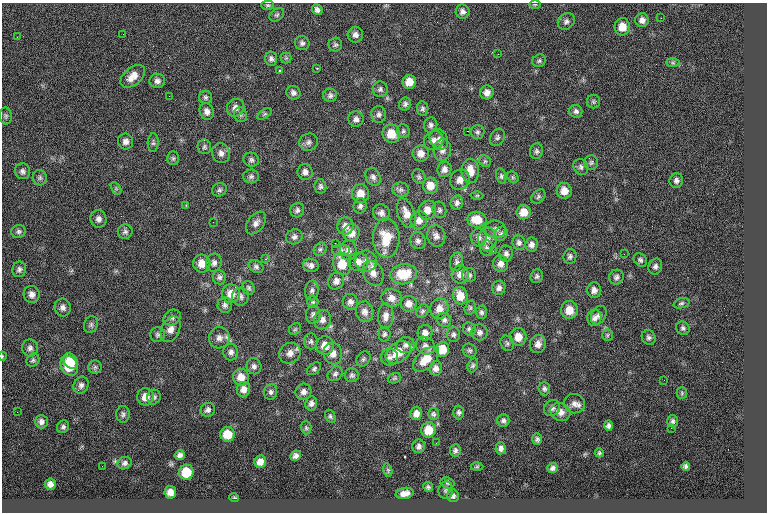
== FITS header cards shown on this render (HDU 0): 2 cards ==
NAXIS1  =                  765
NAXIS2  =                  510

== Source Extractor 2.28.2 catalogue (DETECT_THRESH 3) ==
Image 765 x 510 px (HDU 0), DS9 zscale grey, 1 PNG px = 1 image px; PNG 769 x 514 px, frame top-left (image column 1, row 510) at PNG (2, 3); each listed source drawn as its Kron ellipse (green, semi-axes under 4 px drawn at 4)
Background 0.0867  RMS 7.9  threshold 23.7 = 3 sigma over >= 5 px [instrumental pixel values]
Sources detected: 265; all 265 listed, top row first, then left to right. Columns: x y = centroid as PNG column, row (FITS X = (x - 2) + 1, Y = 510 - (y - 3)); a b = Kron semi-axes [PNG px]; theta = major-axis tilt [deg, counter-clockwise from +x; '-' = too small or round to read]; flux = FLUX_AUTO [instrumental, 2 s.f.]
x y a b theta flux
535 4 5 3 - 560
268 5 6 4 -2 790
317 10 6 5 - 1700
463 12 7 7 - 2000
277 15 8 5 38 1100
661 18 3 2 - 440
642 20 7 7 - 2500
566 21 9 7 40 1600
622 27 8 8 - 6800
123 34 3 2 - 410
355 35 8 7 - 2100
17 37 2 2 - 1200
302 43 7 7 - 1500
335 45 7 7 - 1200
498 54 2 2 - 270
286 58 5 5 - 790
271 59 7 6 - 1600
539 61 7 6 - 960
673 63 7 4 -1 1200
317 68 3 2 - 380
279 70 3 3 - 620
133 76 14 8 41 5400
157 81 8 7 - 2100
409 82 7 6 - 6000
380 89 8 7 - 1600
487 92 7 7 - 2900
293 93 7 6 - 1700
330 95 7 7 - 1500
169 96 2 2 - 530
206 97 6 6 - 1200
593 102 7 6 - 1000
405 104 7 5 65 1300
236 108 9 8 - 2800
423 109 7 5 -81 1200
207 111 8 7 - 2700
576 111 6 6 - 1600
265 114 8 4 33 830
379 114 8 7 - 1700
240 115 7 6 - 1300
6 116 8 6 -84 1100
356 119 8 7 - 2000
431 125 7 6 - 1600
403 131 7 6 - 1100
467 131 2 2 - 4100
477 132 7 7 - 1300
391 134 9 8 - 8300
497 137 9 7 59 1700
439 139 11 8 -59 2600
434 140 10 9 - 2900
126 142 8 7 - 2400
308 142 9 8 - 2100
153 143 9 5 87 1200
204 147 7 6 - 1200
442 150 11 8 80 2800
536 151 8 6 77 1300
221 153 10 9 - 2700
421 153 8 8 - 3900
173 158 7 5 -89 1100
251 160 8 7 - 1500
485 161 6 5 - 990
591 163 7 7 - 1200
581 167 8 7 - 1500
444 169 8 7 - 2300
22 171 8 7 - 1800
470 171 12 9 -90 7500
305 172 8 7 - 2300
251 176 8 7 - 1400
501 176 8 4 -76 1100
373 177 9 7 -65 2000
419 177 8 6 -59 1100
513 177 6 5 - 830
40 178 7 7 - 1200
460 180 10 9 - 4300
676 181 7 7 - 1800
320 186 7 6 - 1300
430 186 8 7 - 6200
116 188 7 4 -57 780
219 190 7 6 - 1300
401 190 8 7 - 1600
564 191 8 7 - 4900
360 194 9 8 - 6000
477 195 6 4 1 640
538 197 8 6 47 1100
457 203 7 6 - 1600
186 205 3 3 - 350
360 206 7 6 - 1600
297 210 7 6 - 1500
427 210 9 8 - 5000
439 210 8 6 -77 1300
524 212 7 7 - 5800
381 213 8 8 - 2400
406 213 15 8 -69 5100
98 219 9 8 - 2300
419 220 9 8 - 3100
477 220 9 8 - 7800
213 222 2 2 - 1200
256 223 13 8 54 2700
345 226 8 8 - 3200
495 229 10 9 - 2300
19 231 7 6 - 1300
125 232 7 7 - 1400
351 233 8 8 - 5100
501 234 7 6 - 1300
436 236 11 9 -74 2600
294 237 8 7 - 1800
386 238 19 13 -89 13000
479 238 9 8 - 2100
487 239 12 9 -90 3500
418 241 8 7 - 1800
335 243 2 2 - 930
519 243 7 6 - 1500
532 244 7 6 - 2200
487 248 8 6 87 1300
320 249 7 6 - 1200
341 250 9 6 0 1500
348 250 10 8 87 2500
493 251 2 2 - 1900
506 254 8 7 - 1700
624 254 2 2 - 1000
570 256 7 6 - 1400
265 259 2 2 - 6400
640 260 7 6 - 1300
366 261 11 10 - 3500
358 262 10 9 - 3300
456 262 9 6 79 1500
202 263 9 8 - 6000
214 263 9 8 - 2100
342 264 11 9 -75 9200
501 264 8 7 - 2800
311 265 8 6 -16 2200
655 266 8 6 67 1700
256 267 8 6 -25 1300
19 269 8 7 - 1600
373 273 13 10 -62 3900
404 274 13 10 7 13000
460 274 9 8 - 3400
469 275 7 7 - 1500
537 276 7 6 - 1200
219 277 7 6 - 1500
616 277 7 7 - 1700
336 281 9 7 58 2600
248 288 7 6 - 1100
499 288 7 6 - 1800
312 290 10 7 87 1800
594 290 8 7 - 2600
32 294 8 8 - 2700
231 294 9 9 - 6000
460 296 9 7 -80 7100
240 297 9 8 - 2100
391 298 10 9 - 3400
313 302 6 5 - 920
350 302 8 7 - 2100
681 303 8 5 18 1100
409 304 8 8 - 3600
225 305 7 7 - 1600
63 308 9 8 - 2300
470 308 7 5 74 950
439 309 10 9 - 4800
569 310 9 8 - 6900
422 311 7 5 59 1100
365 312 10 8 -77 2800
481 312 7 5 -87 1300
313 315 9 7 88 1700
599 315 10 7 61 2200
386 316 12 8 88 3200
172 318 9 7 31 1700
594 318 8 7 - 1900
323 320 10 8 68 2500
444 320 7 7 - 1500
91 325 8 6 68 1300
683 328 7 6 - 1300
171 329 13 9 65 4000
295 329 6 5 - 800
469 329 7 6 - 1200
480 332 8 8 - 2000
425 333 8 7 - 2600
384 334 7 6 - 1300
453 334 7 6 - 1300
158 335 7 7 - 1300
607 335 6 5 - 840
518 337 9 8 - 5800
649 337 8 6 -53 1500
219 338 10 10 - 3400
311 341 8 7 - 1400
507 343 8 6 -66 1200
538 344 9 8 - 3200
406 345 9 8 - 2100
325 346 9 8 - 5900
425 346 10 8 -33 2400
30 348 8 8 - 2000
442 349 7 6 - 8600
470 350 7 6 - 1200
231 352 8 7 - 2100
398 352 14 9 37 9500
290 353 11 10 - 3700
333 353 11 9 -83 3700
2 356 4 3 - 390
390 357 8 8 - 2300
363 359 8 6 53 1200
426 359 15 9 42 8800
33 360 7 6 - 1200
70 361 8 6 -55 9500
473 365 7 5 71 1000
69 366 10 8 -57 13000
254 366 8 7 - 1800
95 367 6 6 - 1200
436 368 7 6 - 2400
314 369 8 5 39 1200
335 374 8 6 41 1500
352 375 7 7 - 1300
241 377 8 8 - 5400
394 378 7 5 21 890
664 380 2 2 - 800
81 385 9 7 63 1900
243 389 7 6 - 2900
544 389 7 6 - 1200
271 392 8 6 79 1600
303 392 8 8 - 2300
682 393 5 5 - 700
145 397 8 8 - 4700
154 397 7 6 - 1300
311 403 7 6 - 1800
574 404 10 10 - 3000
552 408 9 7 43 2000
208 410 7 7 - 1700
17 412 3 2 - 450
459 412 7 5 88 1300
560 412 10 9 - 3700
416 413 6 6 - 3000
123 414 8 6 -89 1500
433 414 5 5 - 1000
330 416 7 5 -61 1000
503 420 6 6 - 1500
673 421 6 5 - 1100
41 422 7 6 - 1800
608 426 5 4 - 1400
63 427 6 6 - 1200
306 428 6 5 - 800
671 428 2 2 - 1500
429 430 7 7 - 9600
227 434 7 7 - 9200
537 439 5 5 - 1200
436 443 2 2 - 300
419 446 7 6 - 1700
501 448 6 5 - 1800
455 450 6 5 - 1300
599 453 4 4 - 780
180 455 5 4 - 1700
295 456 5 4 - 1700
260 462 6 6 - 3400
125 463 7 6 - 1400
102 466 2 2 - 340
686 466 4 4 - 1100
477 467 6 4 2 710
552 468 5 5 - 1500
388 470 7 4 -75 670
186 472 7 7 - 12000
447 483 7 5 -20 980
50 484 5 5 - 2300
428 487 5 4 - 1000
446 490 9 7 87 1500
170 492 6 6 - 3400
405 493 9 5 12 3100
453 496 6 6 - 1500
234 497 5 3 - 440
At the frame edge (FLAGS 8, measured only in part): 1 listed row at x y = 2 356